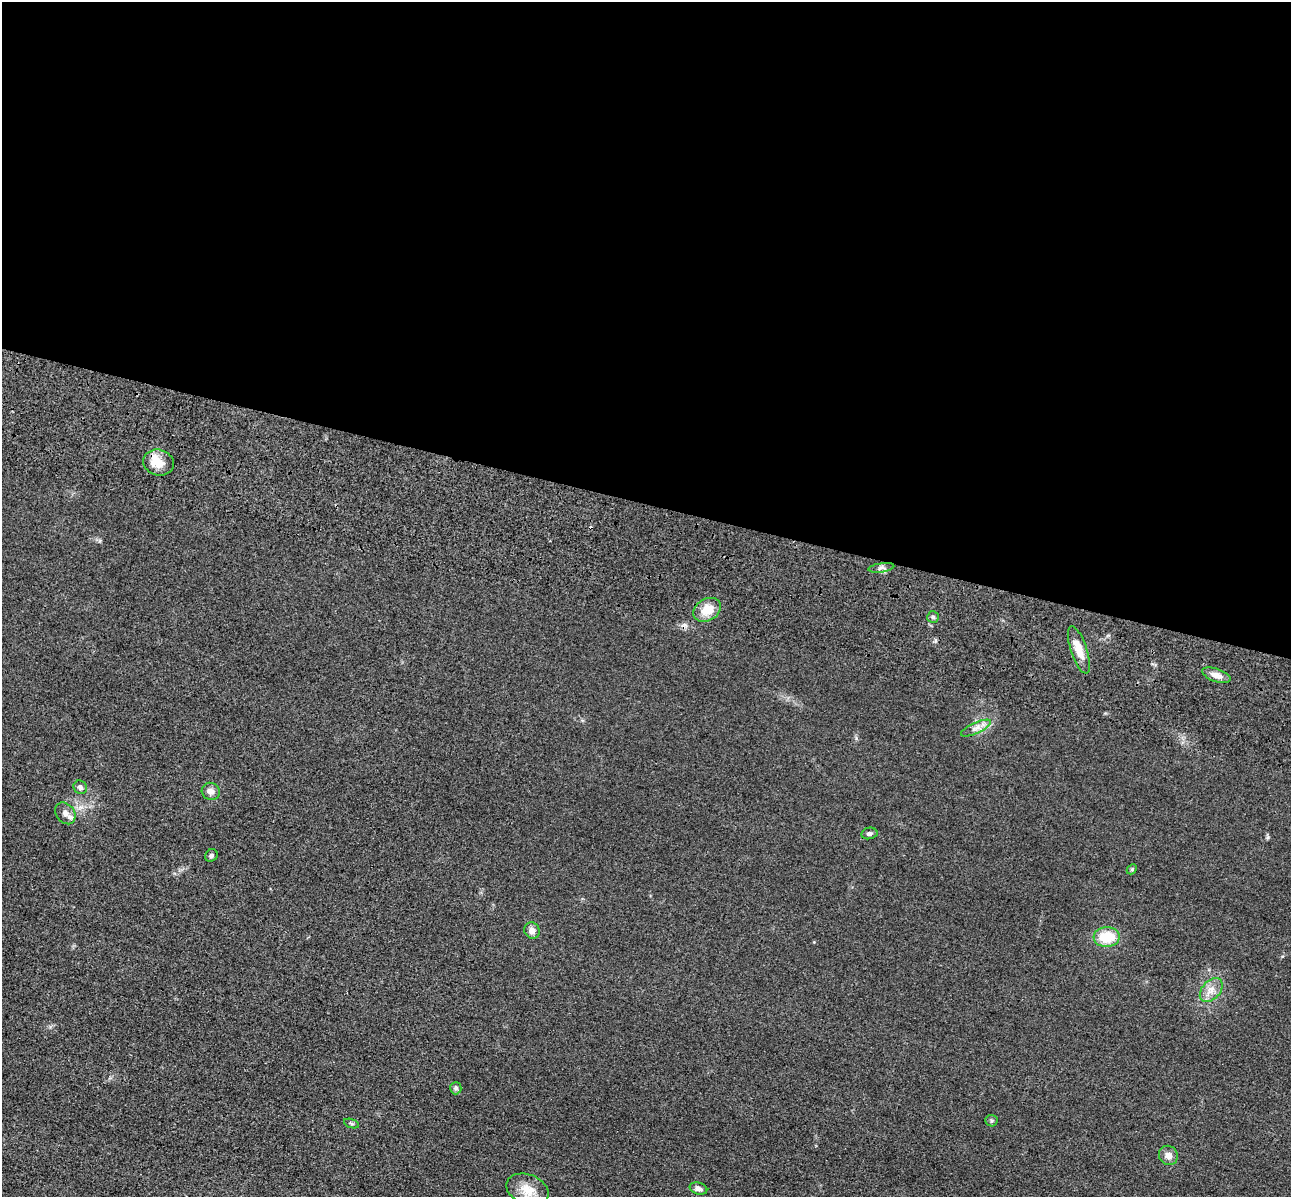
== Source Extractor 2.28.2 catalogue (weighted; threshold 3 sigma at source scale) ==
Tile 3 of 4 x 4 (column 3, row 1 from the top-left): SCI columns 2751-4039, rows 3980-5174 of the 5350 x 5365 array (HDU 1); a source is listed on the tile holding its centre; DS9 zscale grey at full resolution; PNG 1293 x 1199 px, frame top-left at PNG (2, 2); each listed source drawn as its Kron ellipse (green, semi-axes under 4 px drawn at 4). Shown black and unused: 42% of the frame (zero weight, under 3 of 4 exposures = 9% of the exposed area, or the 3 px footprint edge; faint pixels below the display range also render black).
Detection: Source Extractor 2.28.2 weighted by HDU 2 'WHT'; one run over the whole footprint, this tile lists its part. Background 0.0477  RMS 0.0085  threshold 0.0383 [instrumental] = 3 sigma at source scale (4.5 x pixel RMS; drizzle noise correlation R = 1.50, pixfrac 1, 0.05/0.05 arcsec/px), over >= 5 px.
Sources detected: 24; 1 cosmic-ray / hot-pixel residue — neither listed nor drawn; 1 inside a brighter listed object's ellipse — not listed separately; the other 22 listed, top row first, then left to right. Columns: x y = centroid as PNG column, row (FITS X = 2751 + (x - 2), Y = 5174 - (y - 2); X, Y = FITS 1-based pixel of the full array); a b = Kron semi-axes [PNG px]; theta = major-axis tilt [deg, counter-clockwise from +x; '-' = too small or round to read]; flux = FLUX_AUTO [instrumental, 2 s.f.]
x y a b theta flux
159 462 15 13 -15 11
881 568 13 4 8 2.8
707 610 14 11 31 14
933 617 6 6 - 1.6
1079 650 25 8 -72 12
1216 675 15 6 -19 6.2
976 728 16 5 24 5
80 787 7 6 - 2.9
211 791 9 8 - 4.1
65 813 12 9 -51 5.1
869 833 8 5 11 2.2
211 855 7 6 - 1.7
1132 869 6 4 46 0.96
532 930 8 7 - 4.1
1107 937 13 10 3 24
1211 990 14 9 49 7.6
456 1088 6 5 - 1.7
991 1121 6 5 - 1.5
352 1123 8 3 -19 1.2
1168 1155 10 9 - 5.5
698 1189 9 6 -15 3.4
527 1190 22 15 -22 14